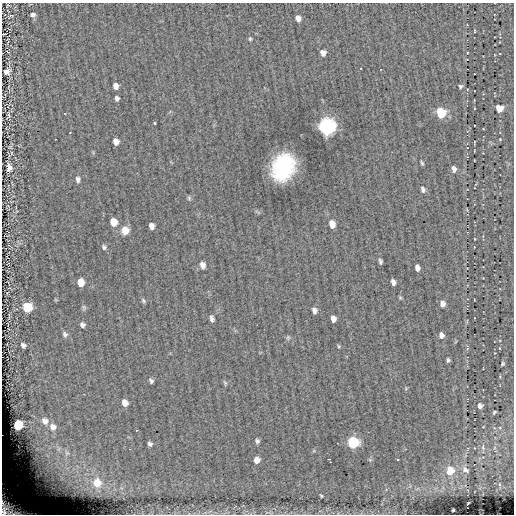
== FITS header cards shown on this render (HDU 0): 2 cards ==
NAXIS1  =                  512
NAXIS2  =                  512

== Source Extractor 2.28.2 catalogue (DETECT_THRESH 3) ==
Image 512 x 512 px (HDU 0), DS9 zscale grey, 1 PNG px = 1 image px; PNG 516 x 516 px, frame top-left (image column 1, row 512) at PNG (2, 3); no overlay
Background 0.103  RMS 4.2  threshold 12.7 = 3 sigma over >= 5 px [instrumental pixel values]
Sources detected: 81; all 81 listed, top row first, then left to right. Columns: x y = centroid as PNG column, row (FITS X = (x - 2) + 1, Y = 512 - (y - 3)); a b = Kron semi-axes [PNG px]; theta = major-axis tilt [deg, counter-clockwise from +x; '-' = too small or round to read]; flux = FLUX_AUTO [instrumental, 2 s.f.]
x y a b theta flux
10 15 6 4 -5 420
33 15 5 4 - 860
298 18 6 5 - 1700
474 31 3 2 - 220
4 34 4 2 - 2100
250 39 5 4 - 370
323 53 6 5 - 1700
7 72 6 5 - 1400
116 86 5 5 - 1700
461 86 5 4 - 490
117 98 5 4 - 750
499 108 6 5 - 5500
441 113 7 6 - 20000
9 115 8 4 84 530
154 123 3 3 - 580
326 127 8 7 - 120000
500 139 3 3 - 180
116 141 6 5 - 1700
474 142 4 2 - 140
467 148 2 2 - 120
422 163 5 3 - 430
9 167 7 5 -84 1600
283 167 19 15 66 35000
454 169 7 5 -71 1200
78 179 7 5 -84 830
423 189 7 5 -71 860
189 198 6 5 - 440
113 222 7 6 - 4200
332 224 7 5 -74 2700
152 226 6 5 - 1300
125 230 9 8 - 2500
474 239 3 2 - 170
104 247 6 5 - 550
380 261 5 3 - 600
202 265 8 6 -77 1300
417 268 6 4 -79 1300
80 282 7 5 -77 4000
393 282 6 4 -68 1200
400 298 6 4 0 300
143 301 7 4 -47 470
442 304 6 5 - 1500
27 307 7 6 - 13000
84 307 7 5 -88 500
314 310 6 4 -77 1100
212 318 6 4 -75 960
333 319 6 5 - 1600
82 325 6 5 - 830
65 334 8 6 -64 830
441 335 6 5 - 1400
288 337 6 5 - 470
23 345 5 4 - 870
339 346 5 4 - 320
448 360 4 3 - 530
502 364 5 4 - 420
151 381 5 4 - 640
225 383 7 4 -68 440
125 403 7 6 - 2300
480 406 5 4 - 940
494 412 3 3 - 300
45 421 9 8 - 1800
18 425 7 6 - 14000
53 427 9 9 - 2100
257 441 5 5 - 700
353 443 7 6 - 33000
150 444 5 4 - 730
483 447 7 3 -88 390
58 449 13 9 -75 2800
67 453 14 10 -77 3300
47 455 10 5 -54 1400
328 459 3 2 - 270
257 460 6 5 - 2200
370 460 6 4 -19 330
330 462 3 2 - 270
465 470 10 7 -35 970
450 471 7 6 - 6600
61 478 11 5 -54 1500
97 483 11 10 - 3900
321 496 4 3 - 330
468 503 3 2 - 220
10 508 25 15 -29 10000
453 510 3 2 - 240
At the frame edge (FLAGS 8, measured only in part): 2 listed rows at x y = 4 34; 10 508